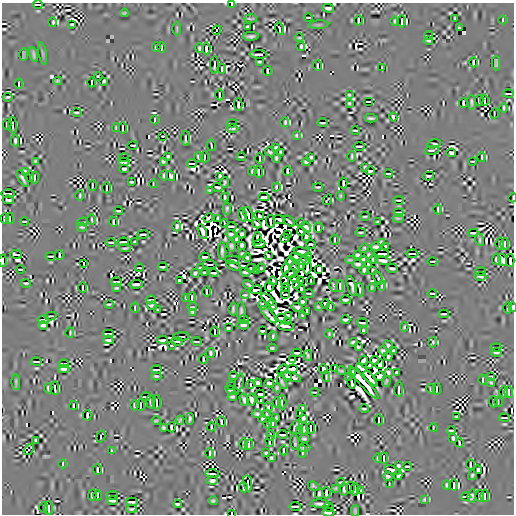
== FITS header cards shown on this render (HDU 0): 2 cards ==
NAXIS1  =                  512
NAXIS2  =                  512

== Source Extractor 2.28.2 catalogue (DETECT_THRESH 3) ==
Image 512 x 512 px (HDU 0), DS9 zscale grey, 1 PNG px = 1 image px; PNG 516 x 516 px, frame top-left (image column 1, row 512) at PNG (2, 3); each listed source drawn as its Kron ellipse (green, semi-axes under 4 px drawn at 4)
Background -1.49e-07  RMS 5.0e-06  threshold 1.49e-05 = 3 sigma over >= 5 px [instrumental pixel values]
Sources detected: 1101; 58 with non-positive FLUX_AUTO (blend fragments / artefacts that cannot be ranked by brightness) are neither listed nor drawn; of the other 1043, the 500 brightest by FLUX_AUTO listed and drawn (543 fainter detections omitted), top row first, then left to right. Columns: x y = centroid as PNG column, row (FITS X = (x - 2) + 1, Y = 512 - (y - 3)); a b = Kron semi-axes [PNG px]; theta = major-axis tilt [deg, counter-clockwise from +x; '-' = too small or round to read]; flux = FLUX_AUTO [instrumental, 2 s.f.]
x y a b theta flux
38 4 5 2 - 6.2e-04
231 4 3 2 - 4.7e-04
328 8 6 3 -2 8.5e-04
124 13 4 3 - 4.8e-04
308 17 4 2 - 5.1e-04
250 18 6 2 -2 4.7e-04
455 18 3 3 - 4.3e-04
358 20 5 2 - 4.9e-04
503 20 4 2 - 4.5e-04
394 21 4 2 - 4.8e-04
402 21 6 2 90 1.3e-03
53 22 5 2 - 6.0e-04
72 24 4 2 - 6.0e-04
318 25 10 4 5 4.8e-04
248 27 4 4 - 6.6e-04
177 28 7 2 -90 4.8e-04
279 28 6 2 -74 4.5e-04
459 28 3 3 - 5.5e-04
216 30 5 2 - 4.2e-04
428 35 4 2 - 4.2e-04
251 36 8 3 3 1.0e-03
299 38 5 2 - 4.2e-04
428 41 5 2 - 4.5e-04
301 46 5 2 - 6.4e-04
156 47 5 3 - 6.5e-04
161 47 5 2 - 5.6e-04
199 48 5 3 - 5.7e-04
206 49 6 2 90 4.3e-04
43 53 11 3 -79 5.3e-04
23 54 6 2 90 4.6e-04
34 54 8 3 -74 8.2e-04
258 54 8 2 -2 2.0e-03
259 62 4 2 - 4.3e-04
473 62 5 2 - 5.9e-04
496 63 7 3 90 6.5e-04
214 65 9 2 88 4.9e-04
317 65 5 2 - 5.1e-04
382 68 4 2 - 4.6e-04
222 69 5 2 - 8.6e-04
267 71 5 2 - 4.6e-04
98 76 4 3 - 4.5e-04
58 81 4 3 - 5.3e-04
104 81 4 3 - 4.4e-04
91 82 5 2 - 6.4e-04
19 84 5 2 - 8.3e-04
508 94 6 2 2 4.3e-04
219 95 5 2 - 5.6e-04
349 95 3 3 - 4.2e-04
8 97 5 2 - 4.6e-04
479 100 5 3 - 7.6e-04
485 100 5 2 - 5.4e-04
368 101 5 2 - 1.5e-03
471 102 7 2 -87 7.4e-04
349 103 3 3 - 4.3e-04
463 103 5 2 - 5.7e-04
238 105 6 2 -87 4.4e-04
504 108 5 2 - 5.4e-04
76 112 5 2 - 5.2e-04
494 113 5 2 - 5.5e-04
393 117 4 2 - 5.1e-04
371 118 7 3 -3 8.0e-04
155 120 5 2 - 8.0e-04
285 122 5 2 - 5.4e-04
232 123 5 2 - 5.2e-04
322 123 5 2 - 5.1e-04
7 124 5 3 - 9.0e-04
13 125 8 2 -87 5.1e-04
116 128 4 3 - 4.3e-04
122 128 6 2 90 5.1e-04
232 128 6 2 0 7.2e-04
355 130 4 2 - 4.8e-04
296 135 3 3 - 4.5e-04
162 136 3 2 - 5.3e-04
185 139 7 2 -85 5.1e-04
15 141 5 3 - 5.9e-04
434 144 7 2 15 6.0e-04
133 145 5 2 - 5.5e-04
211 145 6 2 -77 4.9e-04
359 146 6 2 0 1.0e-03
276 147 3 3 - 5.0e-04
432 150 7 2 12 8.0e-04
270 152 5 3 - 4.9e-04
281 152 4 3 - 5.5e-04
451 153 4 3 - 6.7e-04
168 156 3 3 - 4.5e-04
352 156 6 2 90 5.1e-04
124 157 5 2 - 6.7e-04
198 157 5 3 - 6.4e-04
204 157 5 2 - 6.4e-04
241 157 5 2 - 4.7e-04
311 157 3 3 - 6.1e-04
482 157 5 2 - 5.5e-04
260 158 6 2 88 5.3e-04
276 158 5 3 - 5.6e-04
35 161 3 3 - 4.2e-04
163 161 4 3 - 5.5e-04
472 161 4 2 - 4.2e-04
124 162 5 2 - 4.9e-04
306 162 4 4 - 5.4e-04
191 163 5 2 - 4.4e-04
365 167 3 3 - 4.1e-04
124 169 4 3 - 6.5e-04
25 171 4 2 - 4.3e-04
252 171 5 3 - 5.8e-04
287 171 5 2 - 5.2e-04
370 171 5 3 - 5.9e-04
258 172 6 2 -89 8.2e-04
388 174 4 2 - 5.6e-04
164 175 5 3 - 6.3e-04
171 176 5 3 - 4.9e-04
220 176 4 3 - 5.7e-04
428 176 5 3 - 5.0e-04
30 177 5 2 - 1.6e-03
22 178 9 3 -61 7.4e-04
35 178 6 2 84 4.4e-04
131 182 4 2 - 4.7e-04
225 182 5 3 - 4.3e-04
343 183 5 2 - 4.3e-04
153 184 4 2 - 4.3e-04
92 185 5 2 - 5.2e-04
218 187 5 3 - 6.1e-04
276 187 4 2 - 4.9e-04
318 187 5 2 - 5.4e-04
106 188 6 2 88 4.4e-04
209 190 4 2 - 4.2e-04
8 194 7 2 0 7.8e-04
80 196 5 2 - 4.6e-04
340 196 4 2 - 4.8e-04
225 197 4 3 - 4.9e-04
264 197 5 3 - 1.2e-03
513 198 4 2 - 4.1e-04
8 200 6 3 -6 4.3e-04
327 200 6 2 55 4.1e-04
398 200 5 2 - 6.2e-04
227 208 6 3 84 5.9e-04
438 209 5 2 - 4.8e-04
118 211 4 2 - 4.1e-04
398 212 5 2 - 6.2e-04
248 214 8 2 -69 4.4e-04
242 215 7 3 -75 6.4e-04
259 216 5 3 - 6.8e-04
365 217 5 2 - 4.4e-04
5 218 5 3 - 1.3e-03
10 218 5 2 - 1.7e-03
208 218 5 3 - 5.6e-04
218 218 4 3 - 4.9e-04
398 218 5 2 - 4.3e-04
92 220 5 2 - 4.4e-04
279 220 6 3 -23 8.3e-04
24 221 4 2 - 5.1e-04
270 221 6 2 -84 4.6e-04
289 221 7 2 -40 5.2e-04
83 222 5 2 - 4.1e-04
113 222 5 2 - 4.5e-04
301 222 4 2 - 4.3e-04
377 222 4 3 - 4.4e-04
224 224 4 2 - 4.3e-04
257 224 5 3 - 5.4e-04
176 226 5 2 - 8.6e-04
231 226 6 2 -1 7.7e-04
82 227 5 2 - 4.9e-04
306 227 5 3 - 6.2e-04
318 228 5 3 - 2.3e-03
301 231 4 3 - 1.2e-03
202 232 7 3 -70 1.3e-03
360 232 5 2 - 4.8e-04
473 233 5 2 - 4.7e-04
231 234 5 3 - 6.1e-04
242 234 4 4 - 5.7e-04
143 235 6 2 10 8.8e-04
287 235 3 2 - 1.1e-03
306 237 4 3 - 7.2e-04
257 238 6 3 87 8.2e-04
285 238 5 3 - 3.7e-03
237 239 4 4 - 7.9e-04
479 239 6 2 -83 5.4e-04
334 240 5 2 - 4.2e-04
111 242 5 2 - 7.1e-04
123 242 6 2 5 4.2e-04
135 242 4 3 - 5.2e-04
381 242 3 3 - 6.7e-04
259 244 6 2 5 3.3e-03
311 244 5 2 - 4.3e-04
500 244 6 2 -88 1.0e-03
505 244 6 2 89 7.3e-04
242 245 4 4 - 6.8e-04
231 246 5 4 - 7.2e-04
386 246 4 3 - 5.9e-04
376 247 5 3 - 7.4e-04
125 248 6 2 3 4.5e-04
364 248 5 3 - 4.7e-04
222 251 9 3 -87 1.0e-03
301 251 8 3 -7 1.3e-03
242 253 4 3 - 4.5e-04
16 254 6 2 -6 5.9e-04
382 254 7 2 0 2.5e-03
412 254 6 2 1 8.3e-04
59 255 4 2 - 4.3e-04
357 255 4 3 - 7.7e-04
369 255 3 3 - 5.5e-04
51 256 5 2 - 5.6e-04
268 256 4 3 - 4.8e-04
308 256 4 3 - 6.4e-04
205 257 5 2 - 7.0e-04
247 257 4 3 - 4.4e-04
295 257 6 3 -3 1.0e-03
364 259 4 3 - 7.2e-04
373 259 5 3 - 5.2e-04
496 259 5 3 - 9.2e-04
232 260 7 2 -3 8.2e-04
350 260 4 3 - 4.9e-04
502 260 6 3 -74 5.1e-04
2 261 6 2 -90 9.7e-04
290 261 5 4 - 8.5e-04
304 261 6 3 6 5.1e-04
383 261 8 3 -11 1.1e-03
432 261 5 2 - 6.8e-04
510 261 6 2 -90 6.1e-04
84 264 2 2 - 5.0e-04
209 264 7 2 -6 6.0e-04
358 264 6 3 -7 4.7e-04
369 264 4 3 - 7.8e-04
301 265 4 3 - 1.1e-03
233 266 8 2 -25 6.1e-04
162 267 5 2 - 5.7e-04
295 267 6 3 -77 1.4e-03
307 267 7 3 82 1.8e-03
139 268 4 2 - 4.7e-04
200 268 3 3 - 4.4e-04
251 268 5 3 - 8.2e-04
260 268 5 3 - 5.6e-04
285 268 5 3 - 1.1e-03
392 268 6 2 -5 8.3e-04
20 269 4 2 - 4.6e-04
319 269 4 4 - 1.3e-03
364 270 5 3 - 5.6e-04
256 271 3 3 - 4.8e-04
373 271 4 3 - 7.9e-04
480 271 5 2 - 6.3e-04
245 272 5 3 - 5.6e-04
195 273 4 3 - 5.7e-04
204 273 3 2 - 4.5e-04
213 273 5 2 - 4.8e-04
291 274 6 3 17 7.9e-04
480 276 6 2 -1 8.0e-04
295 278 4 2 - 1.1e-03
378 278 7 2 -66 5.7e-04
179 280 4 3 - 4.2e-04
273 281 4 3 - 1.3e-03
300 281 4 3 - 6.2e-04
311 281 4 2 - 5.6e-04
116 282 5 2 - 5.8e-04
285 282 6 3 -84 1.1e-03
26 283 5 2 - 5.8e-04
136 284 7 2 2 1.1e-03
248 285 6 2 -30 4.4e-04
296 285 4 2 - 4.8e-04
333 285 6 2 -85 4.8e-04
382 285 5 2 - 5.1e-04
340 286 6 2 -90 4.7e-04
352 286 10 3 -75 7.5e-04
269 287 5 3 - 6.5e-04
82 288 5 2 - 4.3e-04
116 288 4 3 - 4.7e-04
286 288 4 2 - 1.3e-03
372 288 4 3 - 4.9e-04
301 289 4 3 - 8.8e-04
256 290 6 2 10 1.6e-03
360 290 6 2 -85 6.8e-04
206 291 5 2 - 4.8e-04
309 293 5 2 - 5.5e-04
432 293 4 2 - 7.4e-04
285 294 4 2 - 1.7e-03
245 295 5 2 - 6.7e-04
186 297 4 3 - 4.3e-04
192 297 5 2 - 4.2e-04
268 299 8 3 -44 1.7e-03
151 300 5 2 - 7.6e-04
345 300 5 3 - 9.7e-04
302 302 4 3 - 6.3e-04
109 304 4 2 - 4.6e-04
325 304 4 3 - 1.3e-03
262 305 4 3 - 7.5e-04
272 305 5 3 - 5.2e-04
152 306 5 2 - 7.1e-04
192 307 5 2 - 6.7e-04
297 307 5 3 - 5.9e-04
318 307 4 3 - 4.4e-04
330 307 4 2 - 7.5e-04
513 307 5 2 - 6.0e-04
135 308 5 2 - 4.8e-04
508 308 6 2 90 7.6e-04
233 309 6 3 84 6.6e-04
158 310 3 3 - 4.1e-04
307 311 4 2 - 1.1e-03
192 312 4 2 - 4.3e-04
241 312 9 3 -88 7.2e-04
444 314 5 2 - 4.1e-04
268 315 11 3 -48 8.4e-04
288 315 4 2 - 4.7e-04
302 315 4 3 - 4.4e-04
50 316 6 2 12 4.7e-04
281 318 5 3 - 7.0e-03
43 320 5 2 - 9.2e-04
243 320 5 2 - 4.6e-04
345 320 5 2 - 8.8e-04
287 321 3 2 - 5.9e-04
362 323 5 2 - 7.9e-04
43 325 5 3 - 5.4e-04
243 325 6 3 2 7.3e-04
286 326 8 2 -5 1.9e-03
404 327 4 2 - 4.3e-04
228 328 4 3 - 5.2e-04
262 331 4 2 - 4.6e-04
363 331 4 2 - 4.9e-04
215 332 5 2 - 1.6e-03
70 333 5 2 - 4.7e-04
108 334 6 2 0 9.4e-04
329 334 4 2 - 4.1e-04
273 336 4 2 - 5.6e-04
181 337 8 2 3 7.6e-04
108 340 5 2 - 6.5e-04
162 340 5 2 - 1.0e-03
177 341 6 2 -3 7.1e-04
196 342 5 2 - 4.5e-04
353 342 5 3 - 5.6e-04
432 342 5 2 - 5.1e-04
172 346 4 2 - 4.2e-04
388 346 5 3 - 7.0e-04
358 347 3 3 - 4.4e-04
496 347 5 2 - 8.4e-04
272 348 5 3 - 5.3e-04
383 351 5 4 - 5.3e-04
393 351 4 3 - 5.6e-04
496 352 6 2 -1 7.2e-04
210 353 5 3 - 6.5e-04
297 353 5 2 - 6.4e-04
308 355 5 2 - 5.7e-04
388 356 4 4 - 5.5e-04
203 359 5 2 - 4.8e-04
292 359 4 2 - 6.1e-04
364 360 5 3 - 7.9e-04
375 360 4 3 - 1.1e-03
36 362 6 2 1 4.5e-04
64 363 5 2 - 5.0e-04
380 364 5 3 - 1.1e-03
370 366 4 4 - 3.7e-03
335 368 3 2 - 5.1e-04
63 369 6 3 0 7.3e-04
282 369 6 3 40 4.4e-04
292 369 5 3 - 3.2e-03
323 369 5 3 - 7.7e-04
156 370 6 2 0 6.3e-04
341 371 5 3 - 4.9e-04
352 372 4 3 - 5.9e-04
388 372 4 3 - 4.7e-04
396 372 4 3 - 4.7e-04
366 375 14 3 -47 3.7e-03
156 376 5 3 - 5.1e-04
233 376 4 3 - 5.5e-04
287 376 4 3 - 6.7e-04
379 376 5 4 - 5.0e-04
491 376 4 2 - 5.2e-04
291 377 10 3 -19 5.3e-04
326 377 5 2 - 4.7e-04
348 377 3 3 - 4.4e-04
370 379 9 3 -50 4.2e-03
483 380 5 2 - 6.6e-04
386 381 5 3 - 5.3e-04
16 382 8 2 -88 6.3e-04
282 382 7 3 -61 6.2e-04
258 383 4 4 - 9.0e-04
269 383 5 3 - 9.9e-04
352 383 6 2 -79 1.9e-03
364 383 21 3 -48 8.7e-03
491 383 4 2 - 4.7e-04
239 384 10 2 74 4.8e-04
231 385 4 2 - 5.2e-04
250 385 4 2 - 6.2e-04
48 388 5 3 - 6.0e-04
55 388 6 2 -86 7.9e-04
277 388 4 3 - 5.6e-04
399 389 7 2 89 1.2e-03
430 389 5 2 - 5.0e-04
436 389 6 2 88 6.8e-04
232 390 7 3 -15 4.2e-04
314 392 4 2 - 4.6e-04
503 392 6 2 -90 1.2e-03
509 392 6 2 -89 9.0e-04
260 394 5 2 - 7.2e-04
145 397 5 2 - 6.0e-04
232 397 4 3 - 6.3e-04
251 399 6 3 -81 1.6e-03
244 400 6 3 -75 9.0e-04
261 401 3 3 - 4.5e-04
151 402 7 3 -81 5.1e-04
156 402 7 2 -87 6.9e-04
277 402 5 2 - 9.4e-04
282 402 7 2 90 7.0e-04
493 402 5 2 - 6.0e-04
498 402 5 2 - 4.4e-04
134 405 5 2 - 7.2e-04
140 405 6 2 89 7.0e-04
73 406 4 2 - 4.2e-04
268 407 5 3 - 5.2e-04
302 408 4 2 - 5.2e-04
364 409 4 2 - 4.5e-04
257 414 5 3 - 5.3e-04
267 414 4 2 - 4.5e-04
300 414 4 2 - 5.6e-04
87 415 5 2 - 6.5e-04
457 416 4 2 - 4.4e-04
276 418 3 3 - 4.9e-04
303 418 4 3 - 6.1e-04
504 418 6 2 1 4.8e-04
190 419 6 3 83 6.0e-04
262 419 4 3 - 4.9e-04
180 420 4 2 - 4.2e-04
379 420 5 2 - 8.2e-04
156 421 5 2 - 4.5e-04
221 422 5 2 - 6.0e-04
268 423 5 2 - 7.6e-04
273 423 5 2 - 6.6e-04
171 427 5 2 - 5.9e-04
211 427 4 2 - 4.4e-04
295 427 7 2 64 5.8e-04
163 428 4 3 - 5.3e-04
310 428 6 2 -90 9.5e-04
433 428 4 2 - 5.1e-04
304 429 6 3 86 6.2e-04
451 430 5 2 - 4.7e-04
299 431 4 2 - 5.5e-04
271 435 5 2 - 4.1e-04
282 435 5 2 - 6.5e-04
101 436 6 2 73 4.9e-04
453 438 5 2 - 6.5e-04
304 439 5 3 - 6.8e-04
36 440 4 3 - 4.7e-04
270 441 6 2 86 6.4e-04
295 442 8 2 -84 5.7e-04
459 443 4 2 - 4.6e-04
244 444 6 2 90 1.2e-03
249 445 5 2 - 1.0e-03
304 448 6 3 -1 6.0e-04
29 450 6 2 51 4.9e-04
283 450 5 2 - 4.2e-04
111 451 4 2 - 4.2e-04
302 452 6 2 -88 5.1e-04
210 453 5 2 - 7.0e-04
266 453 4 3 - 5.2e-04
271 458 4 3 - 5.5e-04
377 458 4 2 - 4.9e-04
384 458 5 2 - 6.2e-04
63 464 4 2 - 4.2e-04
470 464 5 2 - 5.0e-04
398 466 3 3 - 4.2e-04
407 466 4 2 - 5.0e-04
97 470 5 2 - 4.2e-04
392 470 8 3 -21 9.7e-04
478 470 4 3 - 1.2e-03
212 474 7 2 -1 9.1e-04
398 475 5 3 - 6.1e-04
472 475 5 3 - 4.9e-04
388 476 4 3 - 5.5e-04
212 481 6 3 2 6.8e-04
341 482 4 2 - 4.1e-04
248 483 8 2 -81 1.3e-03
389 484 4 2 - 4.1e-04
446 485 4 3 - 5.7e-04
454 485 6 2 -89 1.4e-03
313 486 6 3 -26 4.9e-04
243 487 5 2 - 5.1e-04
335 488 4 3 - 4.3e-04
350 488 6 2 -84 1.7e-03
344 489 6 2 -86 7.3e-04
355 490 6 2 84 5.6e-04
361 491 4 2 - 4.4e-04
326 493 6 2 88 4.3e-04
319 494 5 3 - 4.4e-04
92 495 5 3 - 1.2e-03
98 495 5 2 - 4.2e-04
112 495 6 2 0 8.9e-04
472 496 7 3 83 4.7e-04
479 496 6 2 -89 1.7e-03
485 496 6 2 -88 1.4e-03
465 497 5 2 - 4.8e-04
424 500 4 3 - 4.3e-04
112 501 6 2 -2 1.3e-03
213 501 4 3 - 5.9e-04
132 502 6 2 0 4.3e-04
177 504 4 3 - 6.9e-04
320 504 10 3 -1 9.4e-04
295 506 6 2 0 1.6e-03
44 507 5 2 - 6.1e-04
329 507 5 2 - 1.7e-03
49 508 7 2 89 5.8e-04
131 509 5 3 - 4.9e-04
355 511 5 3 - 5.8e-04
232 513 3 2 - 5.4e-04
328 513 6 3 -1 2.4e-03
At the frame edge (FLAGS 8, measured only in part): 8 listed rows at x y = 231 4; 504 108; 513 198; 8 200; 2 261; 513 307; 232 513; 328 513
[543 fainter detections neither listed nor drawn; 58 non-positive-flux detections neither listed nor drawn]